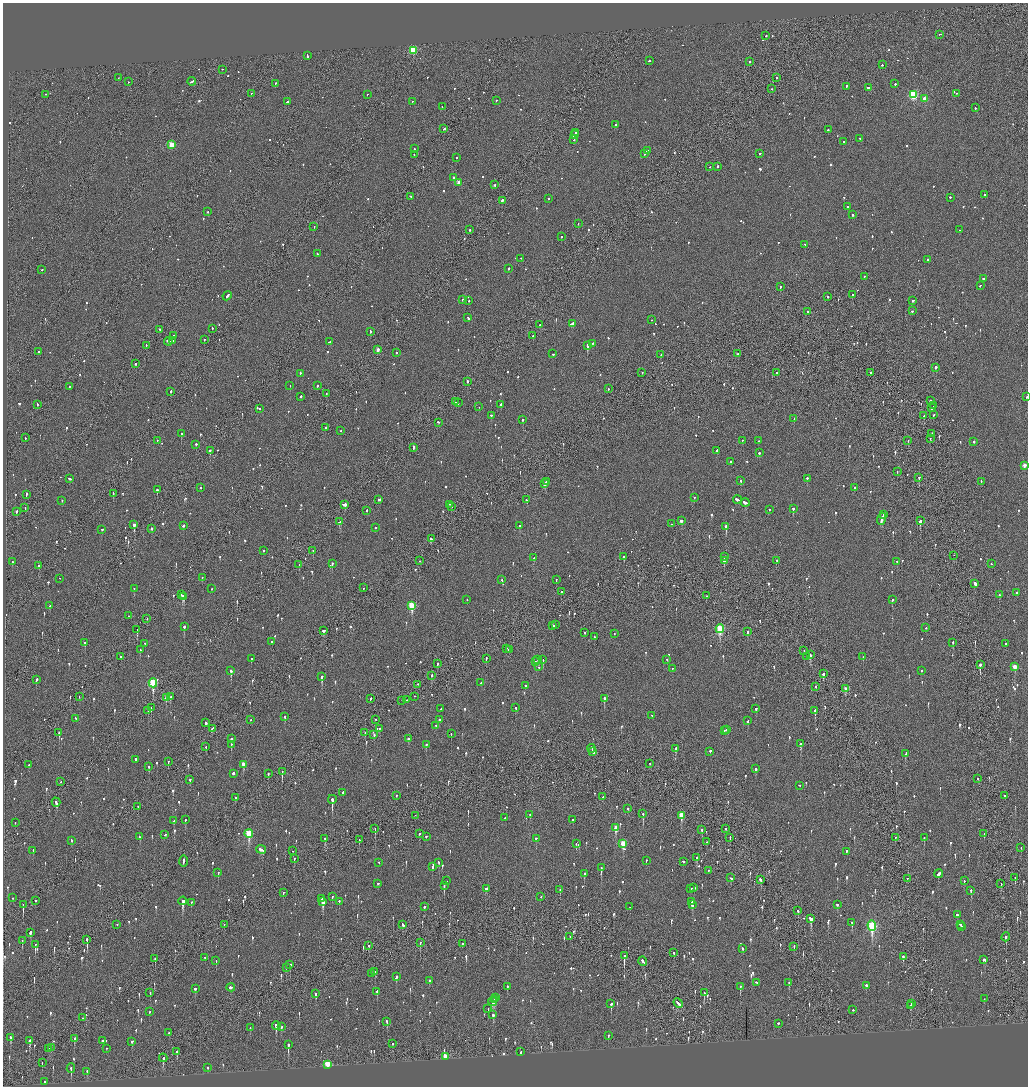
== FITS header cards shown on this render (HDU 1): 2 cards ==
NAXIS1  =                 2051
NAXIS2  =                 2168

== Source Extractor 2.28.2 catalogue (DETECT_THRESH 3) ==
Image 2051 x 2168 px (HDU 1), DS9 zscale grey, zoomed out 1/2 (1 PNG px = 2 x 2 image px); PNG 1030 x 1088 px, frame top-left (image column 2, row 2168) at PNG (3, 3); each listed source drawn as its Kron ellipse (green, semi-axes under 4 px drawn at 4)
Background -0.104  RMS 0.077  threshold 0.232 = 3 sigma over >= 5 px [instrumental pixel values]
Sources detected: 1285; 40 cannot appear on this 1/2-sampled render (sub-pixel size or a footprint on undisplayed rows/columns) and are neither listed nor drawn; of the other 1245, the 500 brightest by FLUX_AUTO listed and drawn (745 fainter detections omitted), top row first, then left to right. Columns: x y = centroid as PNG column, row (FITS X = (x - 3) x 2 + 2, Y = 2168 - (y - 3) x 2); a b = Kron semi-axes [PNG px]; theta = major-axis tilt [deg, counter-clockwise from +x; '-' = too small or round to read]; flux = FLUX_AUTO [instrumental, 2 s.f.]
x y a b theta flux
939 35 2 1 - 110
766 36 2 2 - 130
413 51 3 3 - 820
307 56 3 2 - 120
649 61 2 2 - 51
749 62 2 2 - 130
882 65 2 2 - 110
222 70 2 2 - 52
118 78 2 1 - 59
777 78 2 2 - 79
128 82 2 2 - 53
192 82 4 2 - 120
275 84 2 2 - 57
895 84 2 2 - 91
846 87 3 2 - 98
868 88 3 2 - 400
772 89 2 1 - 52
251 94 2 2 - 55
956 94 2 2 - 75
45 95 2 2 - 50
367 95 2 1 - 54
913 95 3 3 - 1200
925 99 3 3 - 290
496 101 2 2 - 120
287 102 3 2 - 150
412 102 2 2 - 52
442 107 2 2 - 52
975 108 2 2 - 110
616 125 2 2 - 120
444 129 2 1 - 480
828 130 2 2 - 51
576 133 2 1 - 86
574 135 3 2 - 580
860 139 2 2 - 51
574 140 3 1 - 200
844 142 2 2 - 95
172 145 3 3 - 460
415 149 2 2 - 52
647 151 3 2 - 110
644 154 2 2 - 420
760 154 2 2 - 120
414 155 2 2 - 110
456 158 2 2 - 92
709 167 2 1 - 55
717 167 2 2 - 130
453 178 2 2 - 140
459 183 3 2 - 150
495 185 2 2 - 72
985 195 2 2 - 100
410 197 2 2 - 51
950 198 2 2 - 260
549 199 2 2 - 54
502 201 2 2 - 150
848 207 2 2 - 82
208 212 3 2 - 79
852 215 2 2 - 92
578 224 2 1 - 51
314 227 2 2 - 130
470 230 2 2 - 92
959 230 2 2 - 52
561 237 2 2 - 71
805 245 2 2 - 76
317 254 2 2 - 86
521 259 2 2 - 63
927 260 2 2 - 79
508 269 2 2 - 150
42 270 2 2 - 55
864 277 2 2 - 73
983 279 2 2 - 210
980 286 2 2 - 60
780 287 2 2 - 93
852 295 2 2 - 53
227 296 5 2 - 250
828 297 2 2 - 78
463 300 2 2 - 180
469 301 2 2 - 75
913 301 3 2 - 84
912 311 2 2 - 110
807 312 2 2 - 51
468 318 3 2 - 97
651 320 2 1 - 63
572 324 3 2 - 360
540 325 3 2 - 75
212 329 2 2 - 55
160 330 2 2 - 52
370 332 3 2 - 65
174 336 2 2 - 84
533 336 2 2 - 68
204 340 2 2 - 58
173 341 2 2 - 51
168 342 4 2 - 150
329 342 4 2 - 160
593 344 2 2 - 59
146 346 2 1 - 73
587 346 3 2 - 750
378 350 3 2 - 120
38 352 2 2 - 86
396 353 2 1 - 56
553 354 2 2 - 59
738 354 2 2 - 81
661 355 2 2 - 73
136 364 2 2 - 64
936 368 2 2 - 320
642 373 2 2 - 65
777 373 2 2 - 52
871 373 2 2 - 56
300 374 3 2 - 83
468 382 2 2 - 170
290 386 2 2 - 50
317 386 2 2 - 78
69 387 2 2 - 59
608 389 2 2 - 110
171 392 2 2 - 130
326 394 2 1 - 75
301 397 2 2 - 200
1027 397 3 2 - 71
930 401 2 2 - 160
456 402 2 2 - 200
458 403 2 2 - 69
37 405 2 2 - 63
501 405 2 2 - 89
933 406 3 2 - 110
479 407 2 1 - 68
932 408 2 2 - 87
259 409 2 2 - 230
933 415 2 2 - 51
491 416 2 2 - 110
924 416 2 2 - 82
794 419 2 2 - 62
523 420 2 2 - 96
438 423 3 2 - 95
326 428 2 2 - 78
341 431 2 2 - 58
181 434 2 2 - 240
931 434 2 1 - 130
25 438 2 1 - 63
930 439 2 1 - 140
157 441 2 2 - 60
743 441 2 2 - 63
758 441 2 2 - 110
908 441 2 1 - 86
974 442 2 2 - 85
196 445 2 2 - 170
413 448 3 1 - 230
210 451 2 2 - 390
717 451 2 2 - 65
759 453 2 2 - 160
731 462 2 2 - 67
1024 466 3 2 - 120
897 472 2 2 - 68
919 478 2 1 - 170
69 479 3 2 - 120
807 479 2 2 - 140
741 481 2 2 - 130
546 482 3 2 - 110
981 482 2 2 - 51
545 484 4 2 - 120
201 488 2 2 - 74
854 488 2 2 - 53
157 490 2 2 - 280
113 494 3 2 - 110
26 495 3 2 - 560
694 498 2 2 - 55
379 500 3 2 - 78
527 500 2 2 - 160
738 500 4 2 - 220
62 501 2 2 - 53
745 503 4 2 - 430
344 505 4 2 - 180
450 505 2 1 - 66
451 507 2 2 - 310
25 508 2 2 - 58
793 509 3 2 - 230
770 510 2 2 - 75
367 511 2 2 - 72
16 512 3 2 - 66
884 515 4 2 - 180
882 519 6 2 72 230
682 521 3 2 - 180
920 521 3 2 - 490
340 522 3 2 - 250
671 524 2 2 - 63
134 525 2 2 - 1100
183 526 3 2 - 75
519 526 3 2 - 51
726 527 2 2 - 510
375 528 2 2 - 55
151 529 2 2 - 98
102 530 2 2 - 54
431 539 3 2 - 260
263 551 2 2 - 92
313 551 2 1 - 58
954 556 2 1 - 61
624 557 3 2 - 100
724 557 2 2 - 89
534 558 3 2 - 72
420 561 2 2 - 51
724 561 2 2 - 330
777 561 2 2 - 74
12 562 2 2 - 52
897 562 2 2 - 51
332 564 2 2 - 250
991 564 2 2 - 150
299 565 2 2 - 52
39 566 2 2 - 160
202 578 2 2 - 56
60 579 2 1 - 55
502 580 2 2 - 110
556 580 2 1 - 54
975 584 3 2 - 1000
363 588 2 2 - 73
134 589 2 2 - 64
211 589 2 2 - 58
561 592 2 2 - 54
1016 593 2 2 - 87
182 595 2 2 - 290
999 595 2 2 - 88
706 596 3 1 - 140
184 597 3 2 - 470
467 600 2 2 - 110
892 600 2 2 - 140
50 606 2 2 - 51
412 606 4 3 - 870
128 616 2 1 - 58
147 619 2 1 - 69
555 625 3 2 - 66
552 626 3 2 - 82
184 627 2 2 - 250
926 628 2 2 - 56
720 629 4 3 - 1200
137 630 2 1 - 240
324 631 3 2 - 120
747 632 2 1 - 390
585 633 2 2 - 64
614 634 2 2 - 59
594 637 2 2 - 76
272 642 2 2 - 61
85 643 2 2 - 170
953 643 2 2 - 86
145 644 2 2 - 75
1006 644 2 2 - 67
506 649 2 1 - 100
140 650 3 2 - 87
509 650 3 2 - 72
804 651 2 1 - 60
810 655 3 2 - 320
121 657 2 2 - 62
807 657 2 1 - 79
863 657 2 2 - 62
251 659 2 2 - 54
486 659 3 2 - 74
538 660 3 2 - 140
543 660 2 2 - 58
667 660 2 2 - 94
535 662 2 2 - 320
438 664 3 2 - 57
980 665 3 2 - 440
539 667 2 2 - 53
1015 667 4 2 - 190
672 669 2 1 - 62
231 671 3 2 - 240
921 671 2 2 - 57
823 674 3 2 - 130
431 676 3 2 - 69
322 677 3 2 - 450
36 680 3 2 - 100
153 683 4 3 - 940
481 683 2 2 - 86
418 685 2 2 - 61
526 686 2 2 - 140
816 687 2 2 - 77
846 689 3 3 - 210
79 697 2 1 - 57
170 697 2 2 - 100
414 697 2 1 - 52
166 698 3 2 - 130
370 699 3 2 - 200
604 699 3 2 - 280
406 700 2 1 - 84
402 701 2 1 - 57
151 708 2 1 - 80
516 708 2 2 - 97
440 709 2 2 - 97
756 709 2 2 - 160
148 711 2 1 - 86
815 711 3 2 - 440
652 716 2 2 - 87
285 717 2 2 - 130
76 719 2 2 - 68
250 720 2 1 - 56
375 720 2 2 - 75
439 720 2 2 - 140
748 721 3 2 - 100
206 723 2 2 - 530
436 726 2 2 - 70
212 729 3 2 - 93
379 729 3 2 - 50
727 730 3 2 - 310
724 731 2 2 - 140
59 733 3 2 - 130
365 733 2 1 - 60
451 734 2 2 - 52
374 735 3 2 - 53
231 739 3 2 - 160
408 739 3 2 - 86
801 744 3 2 - 250
231 745 3 2 - 64
426 745 2 2 - 110
206 747 3 1 - 51
591 749 4 1 - 150
676 749 3 2 - 130
593 752 4 2 - 360
710 752 2 2 - 270
906 754 3 2 - 120
135 760 2 2 - 93
168 762 2 2 - 58
243 764 4 2 - 150
650 764 2 2 - 67
29 765 3 2 - 60
149 767 3 2 - 58
756 769 2 2 - 430
282 772 3 1 - 170
233 774 2 2 - 390
268 774 2 1 - 200
978 779 2 2 - 120
190 780 2 2 - 90
61 782 2 1 - 61
799 786 2 1 - 64
343 793 3 2 - 71
396 796 2 2 - 57
1005 796 3 2 - 110
603 797 2 2 - 52
235 798 2 2 - 95
332 800 4 2 - 740
56 803 4 2 - 150
138 807 3 2 - 54
628 809 2 2 - 96
643 814 3 2 - 140
530 815 2 2 - 54
415 816 2 1 - 52
681 816 4 3 - 350
505 818 2 2 - 86
185 820 2 2 - 61
573 820 2 2 - 59
174 821 3 2 - 67
15 823 2 1 - 50
616 828 4 2 - 290
375 829 3 1 - 120
726 829 3 1 - 75
702 830 4 2 - 160
249 834 4 3 - 780
419 834 2 2 - 86
984 834 2 1 - 51
165 835 2 2 - 110
140 837 3 2 - 88
426 837 2 2 - 66
730 838 2 1 - 57
895 838 2 1 - 190
924 838 3 2 - 62
325 839 3 2 - 77
536 839 2 2 - 95
359 840 2 1 - 58
72 841 2 2 - 83
707 842 3 2 - 65
576 844 2 1 - 99
623 844 4 3 - 360
1021 848 2 1 - 82
261 850 5 2 - 290
33 851 3 2 - 64
293 851 2 1 - 110
846 852 3 2 - 130
697 858 3 2 - 280
294 859 2 1 - 77
646 861 2 2 - 58
183 862 6 1 90 280
683 862 3 2 - 91
379 863 2 2 - 66
439 863 3 2 - 52
432 867 3 2 - 69
601 868 3 2 - 280
709 871 2 1 - 50
218 873 3 2 - 51
584 874 3 2 - 82
938 874 4 2 - 110
731 878 3 2 - 150
1015 878 4 2 - 85
907 879 3 2 - 56
760 880 3 2 - 120
446 881 2 2 - 54
964 881 2 2 - 55
378 884 3 2 - 66
1001 884 2 2 - 53
444 886 4 2 - 130
694 888 2 2 - 100
486 889 3 2 - 120
691 889 3 2 - 120
560 890 3 2 - 120
971 891 2 2 - 190
283 893 2 2 - 100
332 897 2 2 - 94
541 897 2 1 - 78
13 898 3 2 - 52
322 899 2 2 - 53
35 901 2 2 - 110
183 901 4 2 - 490
323 902 3 2 - 530
339 902 2 2 - 57
692 902 2 2 - 76
191 903 2 2 - 57
23 905 3 1 - 120
692 905 3 2 - 100
837 905 3 2 - 59
424 907 2 2 - 54
630 907 2 1 - 59
798 911 3 2 - 74
957 915 2 2 - 71
811 919 4 3 - 210
852 923 3 2 - 120
117 925 2 1 - 57
224 925 2 2 - 53
403 925 3 2 - 170
960 925 3 2 - 110
872 926 5 3 - 1600
962 927 2 2 - 66
30 933 4 2 - 87
570 937 3 2 - 88
1006 937 4 2 - 120
87 940 4 1 - 430
22 941 3 2 - 73
420 943 3 2 - 110
462 944 2 1 - 60
35 945 2 2 - 190
369 946 2 2 - 110
794 947 2 1 - 50
743 949 3 2 - 58
674 953 3 2 - 67
624 956 3 2 - 650
903 957 3 2 - 130
205 958 2 2 - 63
155 959 2 2 - 160
984 960 3 3 - 150
216 961 2 1 - 53
643 962 5 2 - 200
290 965 3 2 - 130
286 968 2 2 - 100
375 972 2 2 - 60
371 974 2 2 - 53
396 977 4 2 - 100
429 981 3 2 - 62
757 983 3 2 - 240
789 983 3 2 - 59
866 986 2 2 - 230
507 987 3 2 - 89
740 987 3 2 - 130
231 988 4 2 - 520
195 989 2 2 - 87
377 992 3 2 - 67
150 993 2 1 - 200
704 993 4 1 - 87
316 994 3 2 - 190
496 998 3 2 - 140
984 999 2 2 - 50
494 1000 3 2 - 110
493 1002 4 3 - 140
678 1003 5 2 - 250
611 1004 4 2 - 120
911 1004 2 2 - 81
911 1006 4 2 - 120
488 1009 2 2 - 170
853 1010 2 2 - 74
149 1012 2 2 - 59
493 1015 2 2 - 180
82 1018 2 1 - 81
387 1022 3 2 - 120
778 1024 2 2 - 170
276 1026 4 2 - 530
281 1027 3 2 - 64
250 1028 3 2 - 51
169 1033 2 2 - 68
608 1036 3 2 - 61
11 1038 4 2 - 97
74 1039 4 2 - 63
29 1041 3 2 - 390
102 1041 2 2 - 230
132 1042 3 2 - 77
393 1044 2 1 - 64
288 1045 3 2 - 550
51 1048 2 1 - 63
48 1049 3 2 - 410
107 1049 2 2 - 150
177 1052 2 2 - 240
521 1052 2 2 - 74
445 1057 3 2 - 330
163 1058 4 2 - 120
42 1063 3 2 - 74
328 1065 3 2 - 1000
207 1068 2 2 - 66
71 1069 5 2 - 150
87 1072 3 2 - 51
45 1082 2 2 - 90
At the frame edge (FLAGS 8, measured only in part): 1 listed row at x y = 1027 397
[745 fainter detections neither listed nor drawn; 40 sub-pixel or undisplayed-footprint detections neither listed nor drawn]